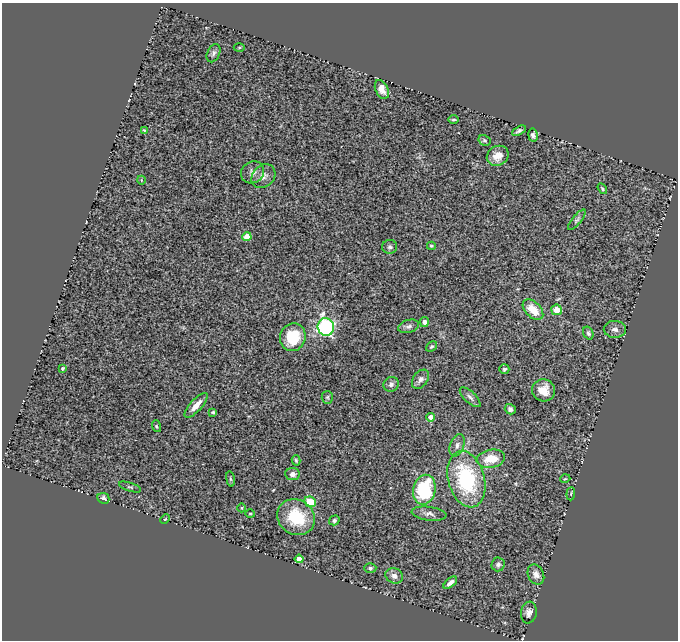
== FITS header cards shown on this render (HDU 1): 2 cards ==
NAXIS1  =                  676
NAXIS2  =                  638

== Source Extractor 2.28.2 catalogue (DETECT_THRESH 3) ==
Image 676 x 638 px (HDU 1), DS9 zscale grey, 1 PNG px = 1 image px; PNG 680 x 642 px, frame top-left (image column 1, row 638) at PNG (2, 3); each listed source drawn as its Kron ellipse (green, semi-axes under 4 px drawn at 4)
Background 0.854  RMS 0.049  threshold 0.148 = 3 sigma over >= 5 px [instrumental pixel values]
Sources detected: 63; all 63 listed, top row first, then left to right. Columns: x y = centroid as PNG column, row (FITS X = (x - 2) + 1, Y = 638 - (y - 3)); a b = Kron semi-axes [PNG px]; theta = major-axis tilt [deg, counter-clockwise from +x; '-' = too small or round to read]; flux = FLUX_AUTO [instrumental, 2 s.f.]
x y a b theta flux
239 47 5 3 - 3.4
213 53 9 6 65 10
382 89 10 6 -65 25
454 120 5 3 - 4.1
144 130 3 2 - 2.5
519 131 8 4 28 7.8
533 135 6 4 -80 9.2
484 140 6 5 - 6
498 156 11 9 32 36
252 172 12 10 38 20
263 176 13 10 45 21
141 180 4 3 - 2.6
602 189 6 3 -56 4.3
577 220 13 4 50 8.8
247 237 4 4 - 60
431 246 4 3 - 4.4
390 247 7 7 - 8.5
533 309 12 7 -45 55
557 310 5 5 - 43
424 322 5 4 - 11
409 326 10 6 15 12
326 327 9 8 - 640
615 329 11 8 -1 16
588 333 7 5 -70 6.3
293 337 14 12 73 130
431 346 6 4 41 5.4
63 368 4 3 - 5.9
504 369 5 5 - 7.3
420 379 11 7 54 15
391 384 8 7 - 12
544 390 11 11 - 47
327 397 6 5 - 5.6
470 397 13 5 -43 12
196 405 16 6 48 32
510 409 5 5 - 9
213 412 4 3 - 4.5
431 417 4 4 - 21
156 426 6 4 -72 4.3
457 445 11 7 71 18
491 459 14 9 10 72
296 460 5 4 - 4.6
292 474 7 6 - 17
230 479 8 4 -81 4.7
466 479 29 18 -75 320
565 479 5 3 - 2.8
130 487 11 3 -18 6.3
424 490 15 11 77 240
571 494 6 2 85 2.9
103 498 6 5 - 14
310 502 6 5 - 77
242 508 4 3 - 2.8
250 513 5 3 - 3.4
429 514 17 7 -7 17
296 517 19 17 -33 140
165 519 5 3 - 3.5
334 520 5 4 - 6.9
299 559 4 4 - 41
498 564 7 6 - 9.3
370 568 6 5 - 6.5
536 575 10 8 -65 19
394 576 9 7 -23 18
450 583 8 4 40 16
529 612 11 8 81 17